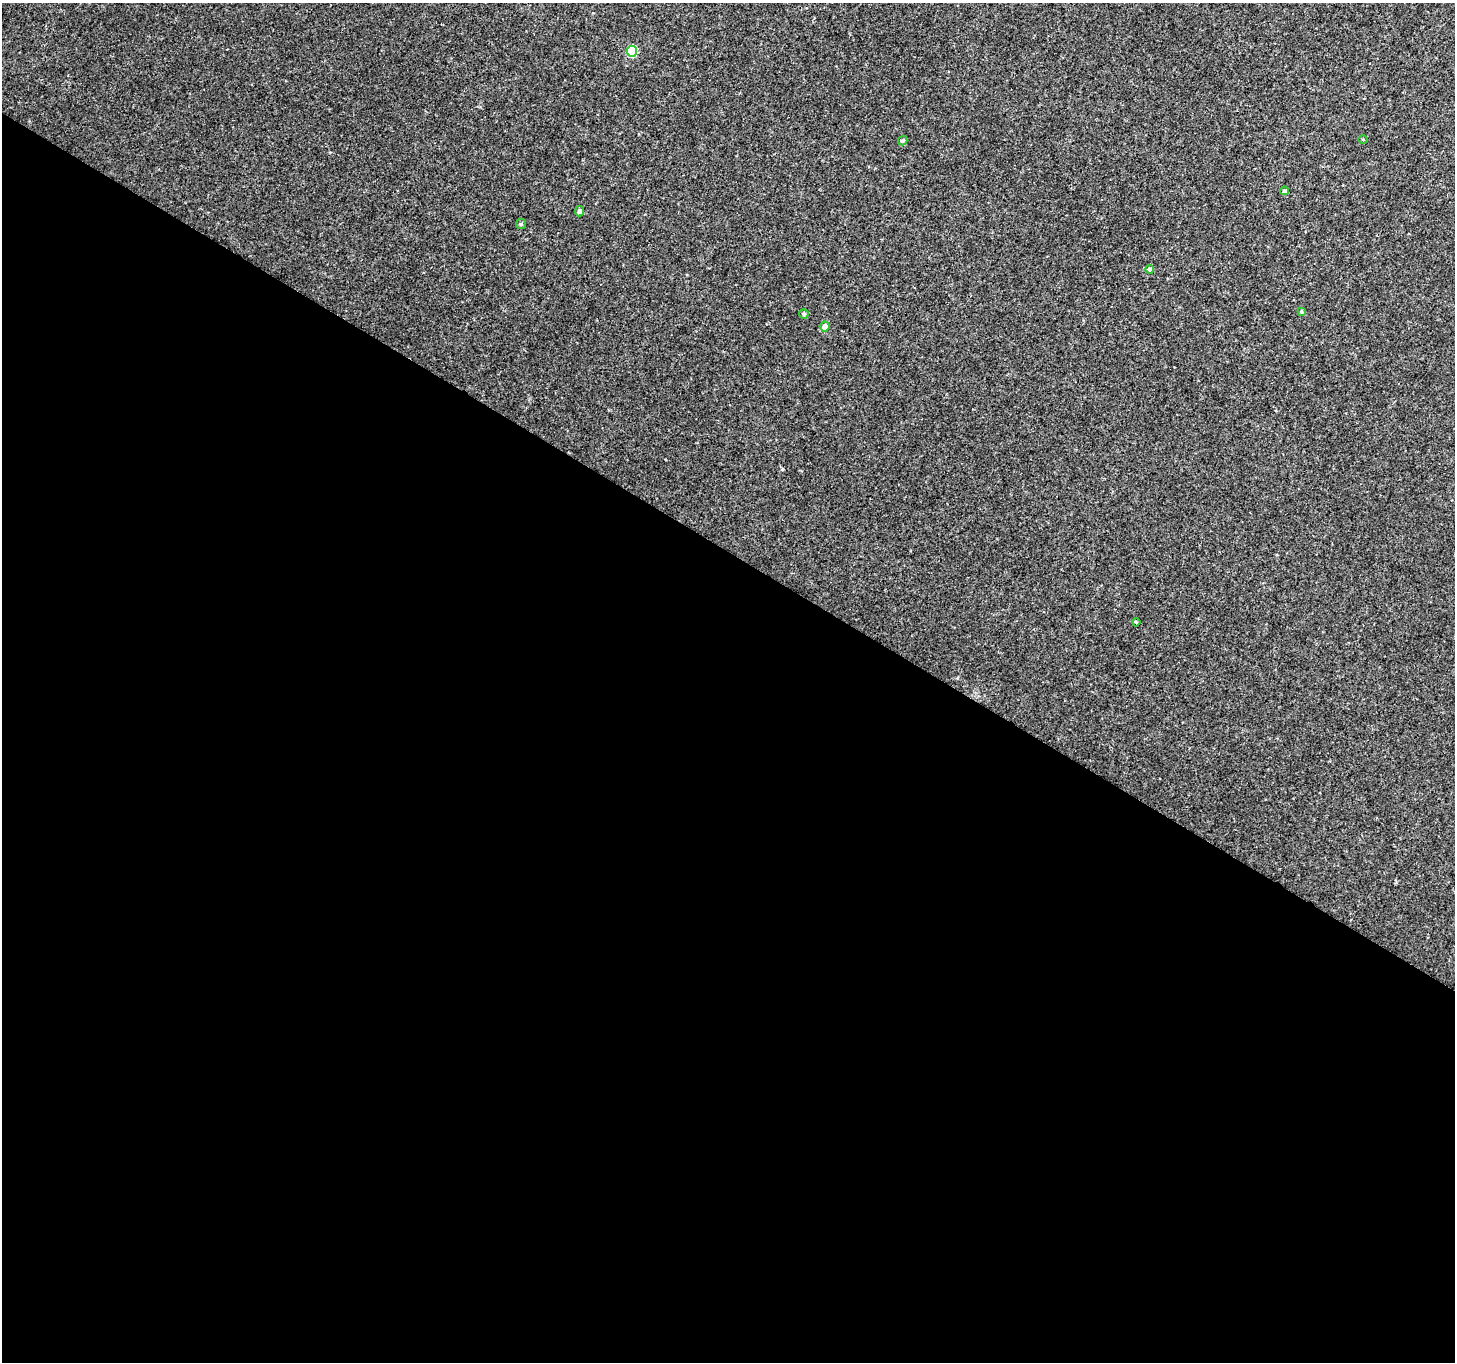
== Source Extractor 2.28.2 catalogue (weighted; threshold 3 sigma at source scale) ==
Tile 14 of 4 x 4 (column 2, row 4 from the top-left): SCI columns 1520-2972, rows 286-1645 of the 6025 x 6112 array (HDU 1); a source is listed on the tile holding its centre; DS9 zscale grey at full resolution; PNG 1457 x 1364 px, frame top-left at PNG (2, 3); each listed source drawn as its Kron ellipse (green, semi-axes under 4 px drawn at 4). Shown black and unused: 60% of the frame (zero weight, under 3 of 4 exposures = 7% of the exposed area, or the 3 px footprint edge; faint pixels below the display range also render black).
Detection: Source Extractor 2.28.2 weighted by HDU 2 'WHT'; one run over the whole footprint, this tile lists its part. Background 0.00391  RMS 0.0031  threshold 0.0139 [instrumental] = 3 sigma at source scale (4.5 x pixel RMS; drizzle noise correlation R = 1.50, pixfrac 1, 0.0396/0.0396 arcsec/px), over >= 5 px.
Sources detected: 11; all 11 listed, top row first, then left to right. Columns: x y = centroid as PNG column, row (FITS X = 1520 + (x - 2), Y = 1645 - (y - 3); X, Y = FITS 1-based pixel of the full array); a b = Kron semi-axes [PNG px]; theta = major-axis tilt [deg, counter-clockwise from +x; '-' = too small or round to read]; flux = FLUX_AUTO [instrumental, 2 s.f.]
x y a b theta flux
632 51 5 5 - 15
1363 139 4 3 - 0.25
903 141 5 4 - 0.72
1285 191 4 4 - 0.67
580 211 5 4 - 0.92
521 224 5 5 - 0.45
1150 269 4 4 - 0.72
1301 312 4 3 - 0.4
804 314 5 4 - 0.57
825 326 5 5 - 1.7
1136 622 4 2 - 0.33